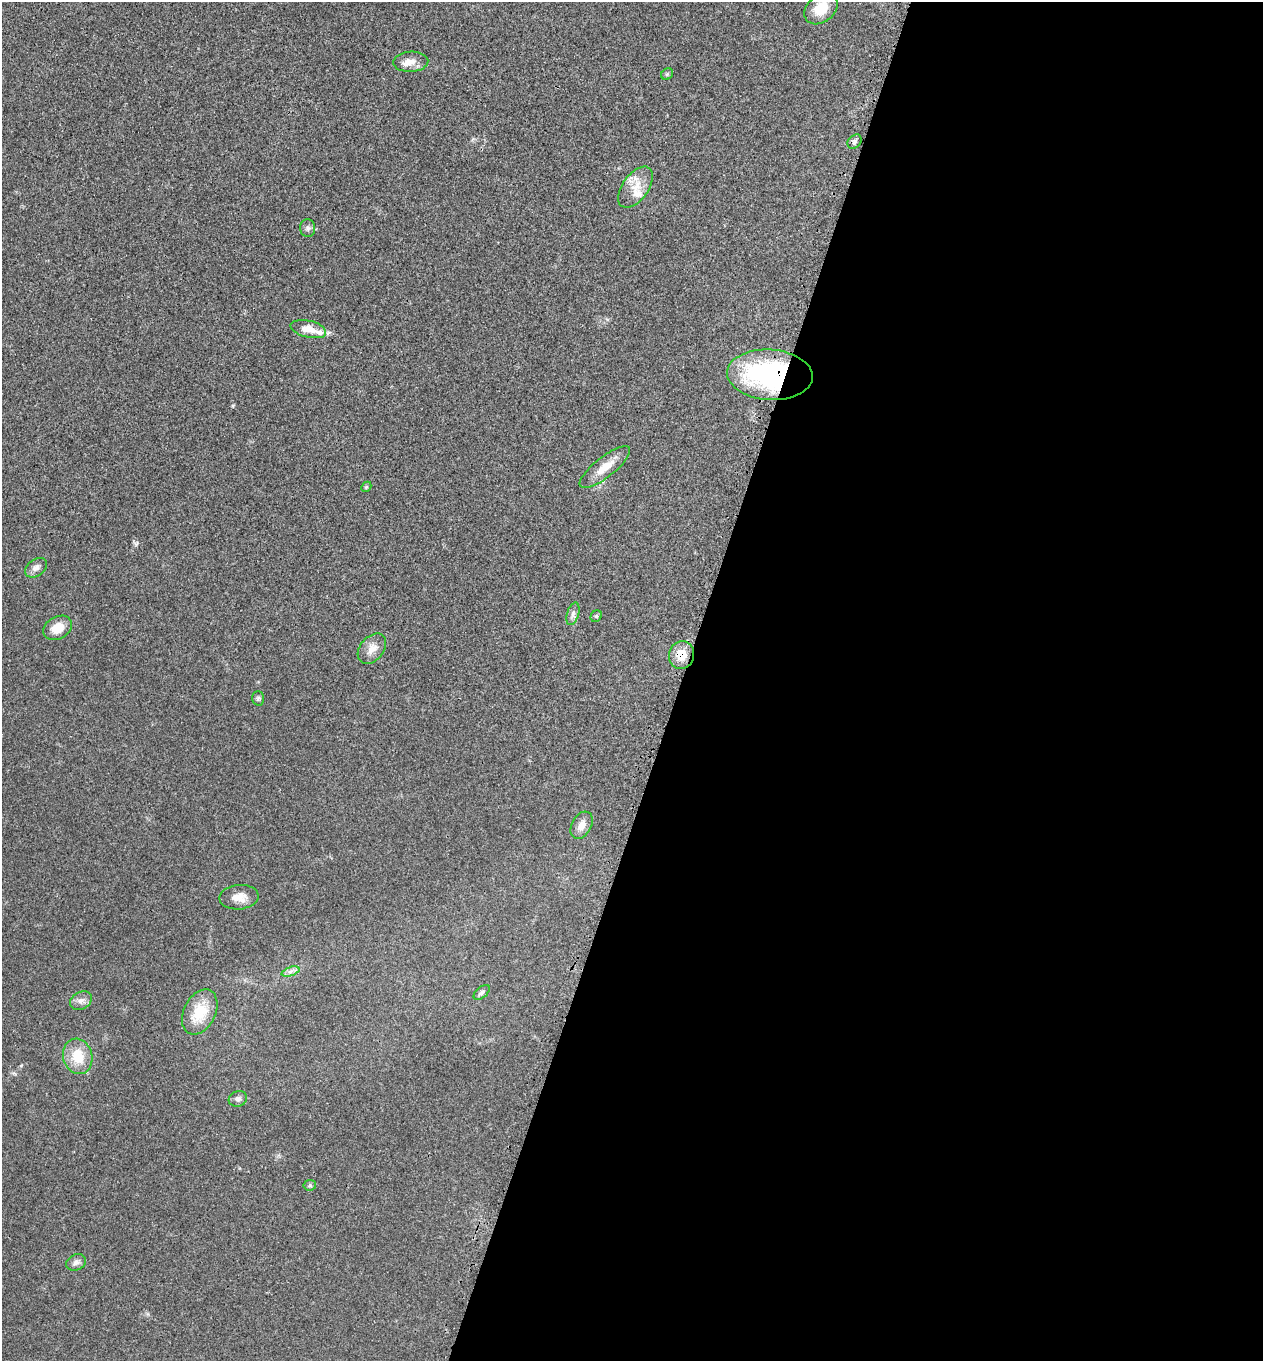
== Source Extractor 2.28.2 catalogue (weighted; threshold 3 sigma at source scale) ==
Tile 12 of 4 x 4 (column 4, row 3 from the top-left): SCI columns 4012-5272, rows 1460-2818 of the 5629 x 5638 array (HDU 1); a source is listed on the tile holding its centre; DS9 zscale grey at full resolution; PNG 1265 x 1363 px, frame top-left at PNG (2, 2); each listed source drawn as its Kron ellipse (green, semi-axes under 4 px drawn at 4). Shown black and unused: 46% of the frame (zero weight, under 3 of 4 exposures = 8% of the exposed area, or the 3 px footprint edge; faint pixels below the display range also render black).
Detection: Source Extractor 2.28.2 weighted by HDU 2 'WHT'; one run over the whole footprint, this tile lists its part. Background 0.0234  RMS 0.0034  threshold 0.0154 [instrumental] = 3 sigma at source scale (4.5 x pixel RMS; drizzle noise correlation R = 1.50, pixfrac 1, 0.05/0.05 arcsec/px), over >= 5 px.
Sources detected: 30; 3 inside a brighter listed object's ellipse — not listed separately; the other 27 listed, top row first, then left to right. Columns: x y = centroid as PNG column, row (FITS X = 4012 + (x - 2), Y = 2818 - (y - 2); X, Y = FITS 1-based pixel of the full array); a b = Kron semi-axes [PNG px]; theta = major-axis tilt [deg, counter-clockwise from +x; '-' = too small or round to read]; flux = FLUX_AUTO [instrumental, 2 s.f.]
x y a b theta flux
821 9 18 13 40 6.6
411 62 17 10 3 3
667 74 6 5 - 0.52
854 142 8 6 46 0.88
636 187 23 13 54 5.6
308 228 9 7 -89 0.95
308 329 18 8 -13 4
770 375 43 25 -4 57
605 467 31 10 38 5.4
366 487 6 4 44 0.43
36 568 12 8 36 1.8
573 614 11 6 73 1.3
596 616 6 5 - 0.57
57 628 15 11 29 4.9
372 649 17 12 50 3.3
681 655 14 12 74 5.4
258 698 7 6 - 0.68
582 825 15 9 60 2.5
239 897 19 12 5 3.6
290 972 9 4 19 1.1
482 992 9 5 41 0.85
81 1001 11 8 32 1.8
200 1012 24 16 63 10
78 1056 18 14 -75 8.3
238 1099 9 7 20 1.3
310 1185 6 5 - 0.55
76 1262 10 7 24 1.4
Overlapping masked pixels (flux is a lower limit): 2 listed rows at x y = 770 375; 681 655